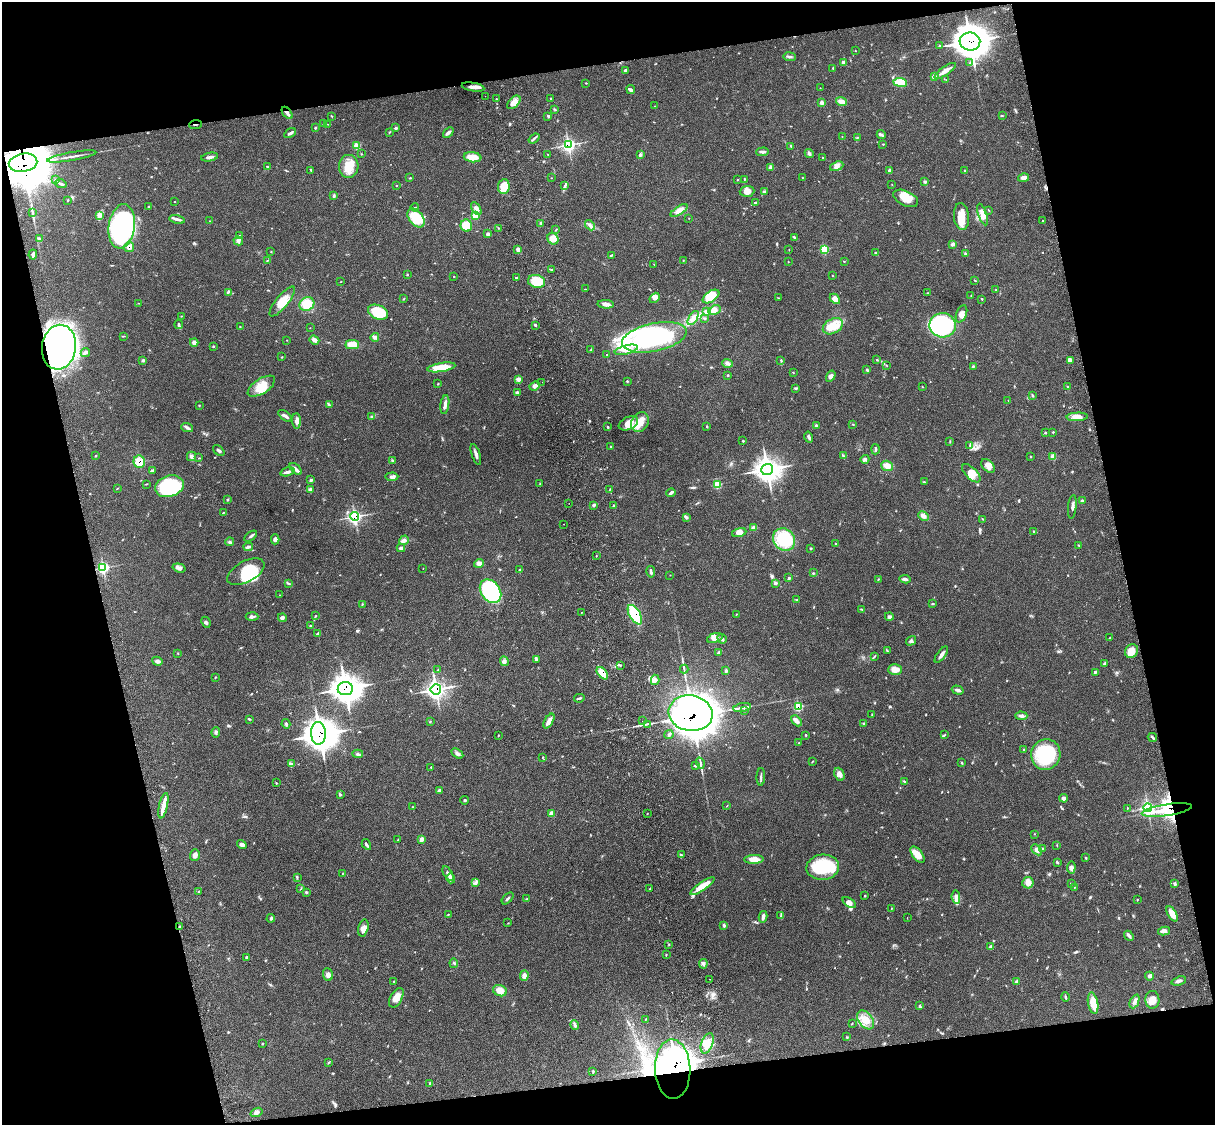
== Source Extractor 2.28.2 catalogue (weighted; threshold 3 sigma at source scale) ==
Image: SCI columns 118-4969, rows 276-4766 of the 5088 x 4928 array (HDU 1 of 3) = the unmasked area's bounding box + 8 px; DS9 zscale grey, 4 x 4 block average (1 PNG px = mean of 4 x 4 image px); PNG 1217 x 1127 px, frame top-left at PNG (2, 2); each listed source drawn as its Kron ellipse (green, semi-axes under 4 px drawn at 4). Shown black and unused: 26% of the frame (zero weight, under 3 of 4 exposures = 6% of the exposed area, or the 3 px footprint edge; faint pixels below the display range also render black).
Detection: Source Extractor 2.28.2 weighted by HDU 2 'WHT'. Background 0.0761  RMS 0.0058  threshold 0.026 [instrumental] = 3 sigma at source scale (4.5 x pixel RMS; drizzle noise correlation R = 1.50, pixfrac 1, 0.05/0.05 arcsec/px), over >= 5 px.
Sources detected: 513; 26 inside a brighter object's white glare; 1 long thin detection or spike segment (spike, bleed or trail) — neither listed nor drawn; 4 coinciding with a brighter row at this scale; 21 inside a brighter listed object's ellipse — not listed separately; the other 461 listed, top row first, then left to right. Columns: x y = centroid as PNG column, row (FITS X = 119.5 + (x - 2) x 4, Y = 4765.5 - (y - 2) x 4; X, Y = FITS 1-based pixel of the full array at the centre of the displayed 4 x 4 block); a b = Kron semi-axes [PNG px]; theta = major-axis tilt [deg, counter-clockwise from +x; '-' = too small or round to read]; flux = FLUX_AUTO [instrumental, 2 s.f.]
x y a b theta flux
970 42 10 9 - 4300
940 46 3 3 - 4.4
855 51 2 2 - 1.4
790 57 6 2 -7 6.6
843 63 4 3 - 10
970 63 3 2 - 2.8
833 68 3 2 - 2.7
625 70 4 3 - 5
945 71 12 3 35 22
934 77 4 3 - 12
946 80 2 2 - 1.3
900 82 7 3 -7 90
586 83 2 2 - 1.9
473 87 11 4 -10 20
820 88 2 2 - 1
631 89 5 3 - 6.4
485 96 2 2 - 1.7
551 98 2 2 - 1.7
496 99 2 2 - 1.7
514 102 8 5 46 26
822 102 2 2 - 15
841 102 5 3 - 20
655 106 2 2 - 0.88
554 109 3 2 - 2.7
287 113 7 3 -52 12
1002 115 2 2 - 1.3
331 116 3 2 - 2.4
548 116 3 2 - 4.1
324 124 3 2 - 1.5
327 124 2 2 - 1.3
195 125 6 2 6 3.4
315 128 4 2 - 2.9
396 128 3 3 - 4.6
389 132 2 2 - 1.4
290 133 6 3 30 7.5
448 133 6 2 42 11
881 135 5 3 - 5.7
842 136 2 2 - 1
857 137 2 2 - 1.9
534 139 6 2 37 5.8
883 144 3 2 - 1.7
568 145 3 3 - 370
357 146 3 3 - 31
791 146 4 2 - 3.8
763 152 6 3 2 8
809 153 4 3 - 6.4
361 154 2 2 - 1.8
547 154 2 2 - 0.98
640 155 3 3 - 4.2
72 156 25 2 10 16
210 157 8 2 11 12
472 157 9 5 -6 49
823 158 3 2 - 2.6
23 163 14 9 11 3500
349 166 11 10 - 53
837 166 7 4 22 14
267 167 4 2 - 2.8
770 167 4 3 - 5.1
311 170 3 2 - 2.6
965 170 2 2 - 1.8
890 171 3 2 - 13
410 178 3 2 - 2.3
551 178 2 2 - 0.91
802 178 2 2 - 0.96
1024 178 5 3 - 17
744 179 3 2 - 2
55 180 2 2 - 2
737 180 2 2 - 1.8
925 181 4 3 - 4.7
61 184 6 2 -19 6.6
396 185 2 2 - 1.6
565 185 4 2 - 3.9
892 185 2 2 - 1.1
504 186 7 6 - 63
747 191 7 5 5 23
764 192 3 2 - 3.6
334 196 4 3 - 4.4
906 198 13 7 -25 49
68 200 2 2 - 2
174 202 2 2 - 0.98
755 203 2 2 - 4.8
149 207 3 2 - 2.6
415 207 4 2 - 2.2
476 209 7 4 -59 16
989 210 2 2 - 1.9
679 211 10 4 34 20
33 212 2 2 - 1.9
983 214 11 4 -71 22
100 215 3 3 - 6.9
475 216 4 3 - 33
961 216 13 7 -84 45
416 218 11 6 -52 82
689 218 2 2 - 1.1
177 219 8 3 -11 12
1043 220 2 2 - 1.6
210 221 2 2 - 0.98
541 223 2 2 - 2.5
590 225 6 3 -48 10
122 226 22 13 81 710
466 226 6 5 - 99
498 228 2 2 - 1.6
556 230 3 2 - 2.6
488 234 3 3 - 7.4
239 236 3 2 - 2.9
794 237 4 2 - 5.5
39 239 3 2 - 3.4
553 239 6 5 - 37
238 241 5 4 - 8.8
952 244 4 2 - 5.2
129 247 5 5 - 17
518 249 4 3 - 8.5
824 249 3 2 - 72
789 250 2 2 - 1.2
271 252 2 2 - 1
876 253 3 2 - 2.9
33 254 5 3 - 7.6
965 254 3 2 - 2.9
611 255 3 2 - 3.9
267 260 3 2 - 1.4
683 260 2 2 - 1.6
844 261 2 2 - 1.6
788 262 2 2 - 1.2
654 264 2 2 - 1.3
551 269 3 2 - 2.2
407 275 2 2 - 2.1
832 275 2 2 - 1.1
454 276 2 2 - 1.3
516 278 3 2 - 2.7
975 280 2 2 - 1.9
537 281 9 6 -14 100
341 282 2 2 - 1.1
585 289 2 2 - 1.5
996 290 2 2 - 1.5
228 292 4 2 - 3.8
928 293 2 2 - 1.6
711 296 9 5 34 85
971 296 2 2 - 1.2
655 298 5 4 - 17
778 298 2 2 - 1.2
404 299 2 2 - 1.1
835 299 6 4 -44 20
982 299 2 2 - 2.4
282 301 18 6 50 43
138 303 2 2 - 1.1
307 304 7 6 - 69
606 304 8 3 -2 19
715 310 6 4 25 18
706 311 4 3 - 6.9
378 312 10 7 -23 130
961 314 9 5 69 19
181 316 2 2 - 1.4
693 318 8 4 58 18
704 318 3 2 - 3.4
179 324 4 2 - 4.4
535 325 3 3 - 3.9
943 325 13 12 - 520
833 326 11 7 28 57
240 327 2 2 - 1.3
310 328 2 2 - 0.74
123 336 3 2 - 2.5
375 337 4 4 - 9
654 337 33 14 12 660
287 340 2 2 - 1
314 340 5 3 - 14
194 342 4 4 - 11
352 345 6 4 -1 48
213 346 3 2 - 2.7
59 347 22 17 82 1600
591 350 4 2 - 3
626 350 12 4 14 29
85 352 5 3 - 8.8
607 355 2 2 - 1.8
282 357 2 2 - 1.8
143 360 3 2 - 5.4
781 360 3 2 - 3.3
877 360 2 2 - 2.5
1070 360 4 3 - 13
727 363 5 4 - 9
886 365 2 2 - 1.2
973 366 2 2 - 2.7
441 367 14 4 9 66
867 370 3 2 - 3.2
793 372 2 2 - 1.8
728 375 2 2 - 2.4
831 376 6 4 58 12
518 379 3 2 - 16
627 381 2 2 - 2.2
542 382 2 2 - 0.96
438 384 2 2 - 1.8
261 386 15 7 33 57
535 386 5 4 - 13
922 387 2 2 - 1.5
1068 387 3 2 - 2.5
795 388 3 2 - 2.8
517 393 4 3 - 7.3
1032 395 3 2 - 3.3
1008 400 2 2 - 1.3
199 405 2 2 - 1.6
329 405 3 2 - 3.1
445 405 9 3 81 14
285 416 8 3 -35 10
372 417 4 3 - 5.9
1077 417 10 4 3 25
296 421 7 4 -86 13
640 422 10 8 57 42
628 423 10 6 23 41
853 424 3 2 - 1.8
707 426 2 2 - 2.7
816 426 3 3 - 8.2
608 427 3 2 - 2.8
187 428 6 3 -20 8.9
1045 432 3 2 - 2.8
1053 432 2 2 - 2
809 437 5 3 - 9.2
743 441 3 2 - 2.3
950 442 2 2 - 2.1
970 446 3 2 - 4.3
610 447 2 2 - 1.3
875 449 5 2 - 5.5
219 451 6 2 -41 7.7
476 454 11 3 -71 13
96 456 3 2 - 2.2
191 456 5 4 - 9.9
843 456 3 2 - 2.3
1053 456 3 2 - 25
1031 457 2 2 - 2.1
199 458 2 2 - 1.3
865 459 4 3 - 5.9
392 460 3 2 - 3.4
139 462 6 5 - 61
887 466 6 5 - 28
988 466 8 5 -48 22
296 469 7 3 -43 9.8
767 469 6 5 - 2200
152 471 4 2 - 5.9
288 472 7 3 15 11
971 473 11 5 -45 30
392 477 6 3 5 9.3
311 480 3 2 - 5.2
924 482 2 2 - 2.2
146 484 2 2 - 1.7
540 484 2 2 - 0.98
717 484 2 2 - 72
169 486 14 10 17 250
117 489 3 2 - 1.7
310 489 4 3 - 5.5
610 489 3 2 - 1.4
671 493 5 2 - 9.2
227 500 3 2 - 2.9
1082 501 4 3 - 5.7
569 503 2 2 - 0.67
594 505 3 2 - 5
613 505 2 2 - 2.4
1072 507 12 2 83 11
223 513 3 2 - 2.2
923 516 5 3 - 14
355 517 4 4 - 240
686 517 4 3 - 6.1
983 519 2 2 - 1.8
564 524 2 2 - 2.9
753 528 4 3 - 8
1033 531 3 2 - 1.8
739 533 7 4 12 21
251 536 7 2 35 7.2
275 539 5 3 - 10
784 539 12 10 -48 140
404 540 5 4 - 13
230 542 4 3 - 5.5
836 544 4 2 - 2.2
1079 545 3 2 - 2.6
248 547 5 2 - 8.6
401 548 4 2 - 11
810 548 2 2 - 4
596 556 2 2 - 1.4
479 563 5 4 - 12
103 568 3 3 - 240
179 568 6 4 -17 11
423 568 2 2 - 0.99
519 570 2 2 - 1.4
246 572 20 10 28 120
651 572 6 2 -80 7.3
813 573 2 2 - 2.6
670 575 2 2 - 0.85
789 578 2 2 - 5.5
878 579 2 2 - 1.6
905 579 6 3 -8 8.8
288 583 4 2 - 3.1
775 583 4 3 - 6.7
491 591 13 9 -54 380
280 595 2 2 - 1.3
797 600 2 2 - 2.3
362 604 2 2 - 1.8
933 604 3 2 - 2.7
862 609 2 2 - 1.4
582 612 2 2 - 11
736 614 2 2 - 1.8
635 615 11 5 -60 160
315 616 2 2 - 1.6
252 617 6 3 -3 9.7
889 617 4 3 - 6
282 618 4 4 - 9
206 622 6 3 -64 6.6
310 626 3 2 - 2.4
318 633 4 2 - 4.2
715 638 8 4 20 17
1109 638 2 2 - 0.9
722 639 5 2 - 8.6
911 641 5 3 - 7.4
887 650 3 2 - 2.2
1131 651 7 6 - 35
178 653 2 2 - 1.9
718 653 3 2 - 4.7
941 655 9 2 54 15
874 657 3 2 - 2.5
536 660 4 3 - 4
157 661 5 4 - 9.3
504 661 5 4 - 8.8
1105 663 4 2 - 3.9
621 665 2 2 - 1.5
438 669 3 2 - 1.9
684 669 4 2 - 3.9
895 670 7 5 4 27
726 671 4 3 - 5.3
1095 672 3 3 - 4
602 673 7 4 -50 56
215 677 3 2 - 2.2
655 680 5 3 - 12
345 688 7 6 - 3000
436 689 5 5 - 680
958 690 6 2 -17 10
579 698 5 2 - 4.8
798 706 3 2 - 120
742 708 9 2 11 11
744 710 2 2 - 2.3
691 713 22 17 -10 7000
872 714 2 2 - 1.2
1021 716 6 3 -1 8.8
249 719 2 2 - 2.6
549 721 8 3 60 21
643 721 2 2 - 1.3
796 721 6 4 -45 16
430 722 2 2 - 2.1
286 724 5 2 - 5.1
647 724 2 2 - 2.7
863 724 2 2 - 2.9
216 732 5 2 - 5.8
318 733 11 7 -89 1200
499 735 2 2 - 1.1
669 735 5 3 - 5.5
806 735 3 2 - 2.1
945 735 3 2 - 2.1
1152 737 5 2 - 5.7
799 743 2 2 - 1.9
1024 750 2 2 - 3.1
457 753 6 3 -31 8.5
358 754 5 3 - 7.5
1046 754 15 14 - 250
543 757 3 2 - 1.5
812 762 2 2 - 1.3
700 763 5 2 - 5.9
961 763 2 2 - 1.4
291 764 3 2 - 3.3
695 766 3 3 - 3.8
431 767 3 2 - 2.1
839 774 7 4 -65 14
761 777 9 2 87 6.9
904 781 3 2 - 1.8
276 783 2 2 - 1.8
439 790 4 3 - 7.7
340 795 2 2 - 2.4
1064 798 4 3 - 8.8
465 800 4 2 - 3.6
163 806 13 2 78 46
727 806 2 2 - 1.2
413 807 3 2 - 2.3
1127 808 2 2 - 1.7
1148 808 4 4 - 260
1167 810 25 5 8 80
551 813 3 2 - 11
647 814 2 2 - 1.3
1034 834 2 2 - 1.2
398 839 3 2 - 1.9
421 839 3 2 - 12
242 844 5 2 - 12
366 844 6 3 -59 5.5
1057 845 4 2 - 1.6
1043 849 4 2 - 3.8
1037 850 6 3 -45 9.3
195 855 6 5 - 13
681 855 3 2 - 3.3
917 855 9 5 -52 39
1086 858 2 2 - 2.1
754 859 9 4 2 33
1057 862 3 2 - 3.2
823 867 16 12 5 180
1071 867 6 4 85 9.3
343 873 2 2 - 1.5
448 873 8 3 -58 11
297 877 2 2 - 2
451 878 5 4 - 19
475 883 3 2 - 5.1
1028 883 6 5 - 17
1071 884 3 2 - 3.1
1175 884 3 2 - 5
702 886 14 3 35 70
1074 887 2 2 - 1.1
301 888 4 2 - 2.1
650 888 2 2 - 1.8
198 892 2 2 - 1.5
306 892 4 2 - 3.4
865 896 3 2 - 2.2
956 897 7 3 -85 11
508 898 7 2 46 5.6
526 899 3 2 - 2.4
1137 900 2 2 - 1.1
849 903 7 4 -36 16
891 909 3 2 - 1.5
448 914 2 2 - 1.7
1172 914 8 4 -59 41
781 915 3 2 - 3.8
763 917 6 3 77 12
271 918 4 3 - 5.2
907 918 2 2 - 0.88
508 923 2 2 - 1.2
724 925 4 3 - 6.1
180 927 3 2 - 4.5
363 928 8 5 76 19
1164 931 6 3 9 12
1129 936 5 3 - 7.5
669 944 3 2 - 1.4
990 947 3 2 - 8.1
666 955 2 2 - 1.7
247 957 3 2 - 3.7
454 963 4 2 - 3.7
703 964 5 3 - 6.2
328 975 6 5 - 13
524 976 5 4 - 15
1149 976 4 3 - 6.8
710 979 2 2 - 3.4
394 981 2 2 - 1.8
1016 981 4 2 - 3.7
1179 981 7 3 18 9.4
500 991 7 5 -22 29
1065 997 4 2 - 3.2
396 998 11 6 61 34
1152 1000 9 7 -88 31
1135 1001 7 3 65 11
1093 1003 11 5 -79 57
920 1006 3 2 - 3.9
646 1019 3 2 - 2.1
866 1020 10 7 -54 52
852 1023 2 2 - 1.9
575 1025 5 3 - 6.6
847 1037 3 2 - 1.4
707 1043 11 5 70 31
262 1044 2 2 - 1.2
329 1062 3 2 - 2.4
673 1069 30 17 -88 2000
593 1072 3 2 - 2.3
430 1083 3 2 - 2.7
257 1112 6 4 22 12
Overlapping masked pixels (flux is a lower limit): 20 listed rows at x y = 970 42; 287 113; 195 125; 568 145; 23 163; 129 247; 59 347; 139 462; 355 517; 103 568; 635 615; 602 673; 345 688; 436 689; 798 706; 691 713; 318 733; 1148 808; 1167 810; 673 1069
Diffuse or blended objects may show on this block-average render without a row.